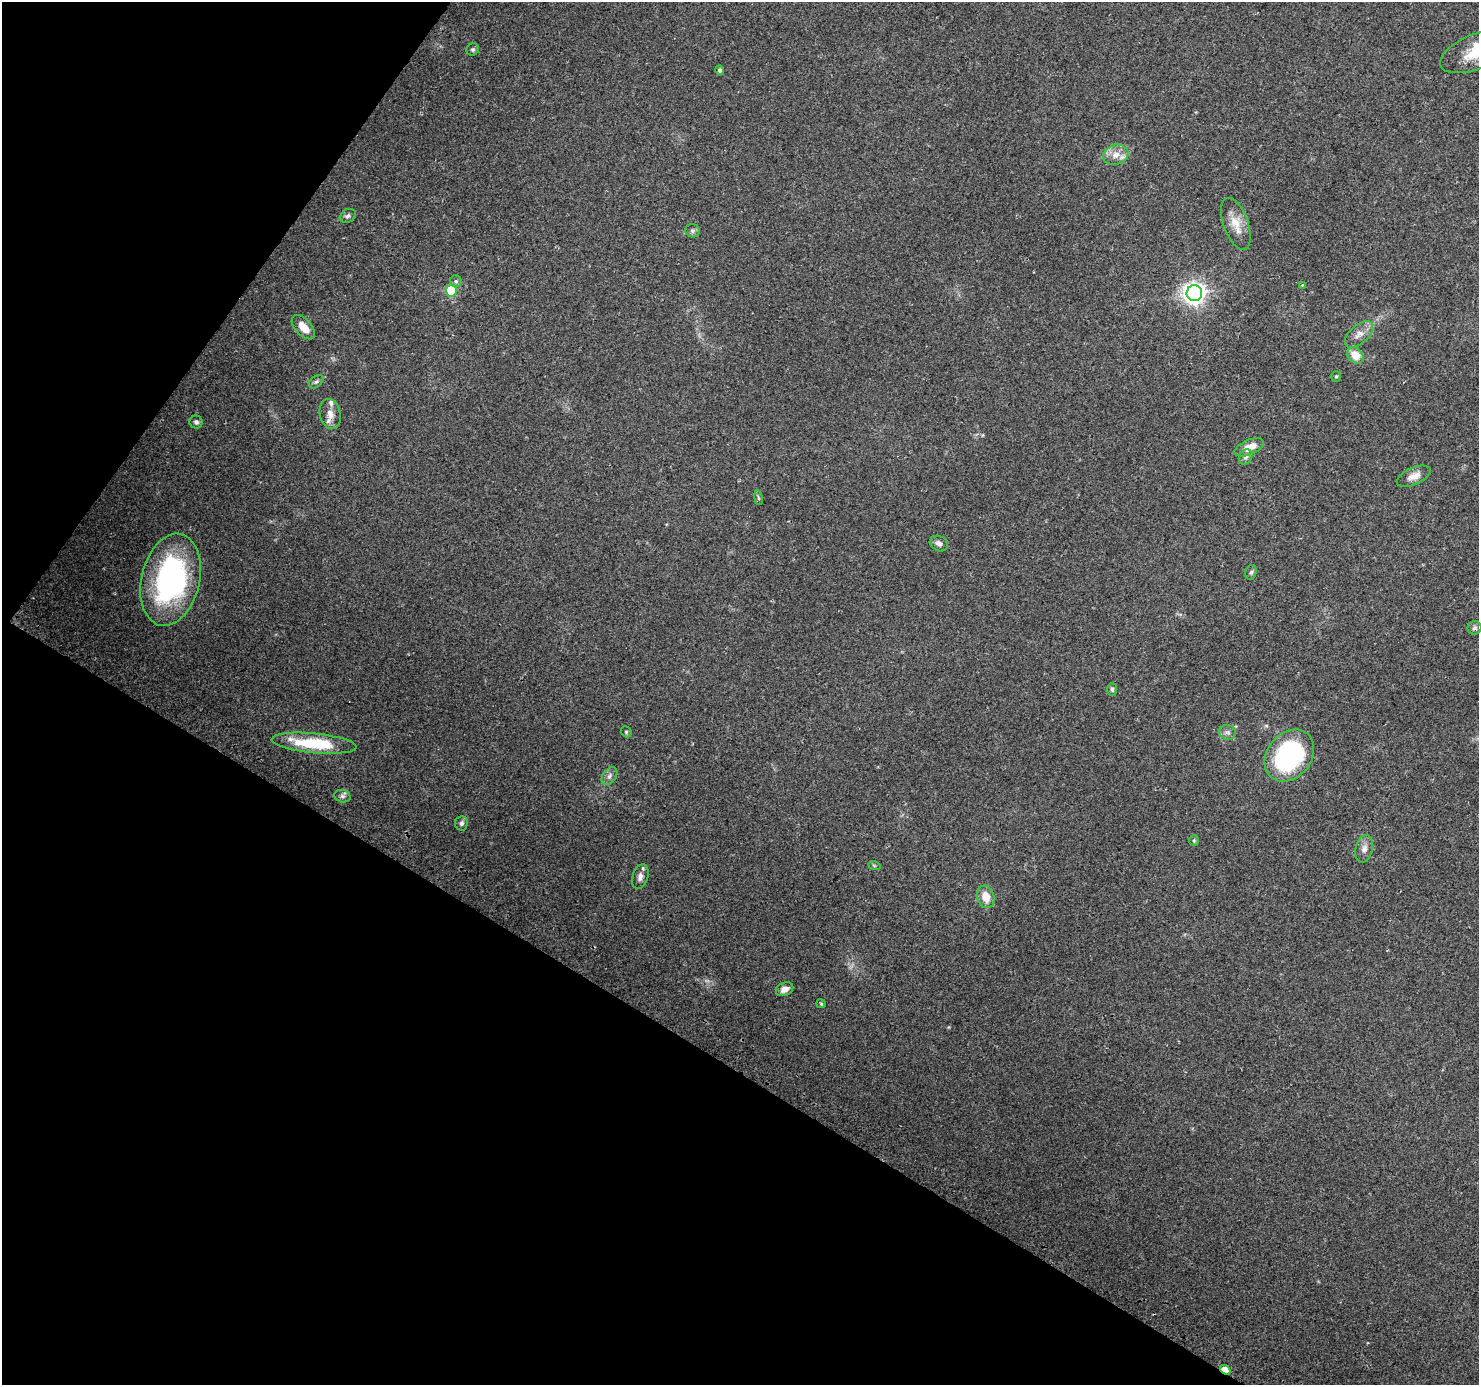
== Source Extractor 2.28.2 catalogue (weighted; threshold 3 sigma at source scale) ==
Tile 9 of 4 x 4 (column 1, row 3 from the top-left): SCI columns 27-1503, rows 1664-3046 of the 5951 x 6026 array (HDU 1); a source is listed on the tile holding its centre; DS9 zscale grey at full resolution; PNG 1481 x 1387 px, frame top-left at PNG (2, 2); each listed source drawn as its Kron ellipse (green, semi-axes under 4 px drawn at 4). Shown black and unused: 30% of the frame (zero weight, under 2 of 3 exposures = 2% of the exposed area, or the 3 px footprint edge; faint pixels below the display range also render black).
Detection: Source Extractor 2.28.2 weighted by HDU 2 'WHT'; one run over the whole footprint, this tile lists its part. Background 0.0976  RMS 0.0098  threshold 0.0442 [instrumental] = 3 sigma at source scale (4.5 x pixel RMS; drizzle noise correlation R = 1.50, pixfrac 1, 0.0396/0.0396 arcsec/px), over >= 5 px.
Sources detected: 45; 1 too faint to see at this stretch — neither listed nor drawn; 2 inside a brighter listed object's ellipse — not listed separately; the other 42 listed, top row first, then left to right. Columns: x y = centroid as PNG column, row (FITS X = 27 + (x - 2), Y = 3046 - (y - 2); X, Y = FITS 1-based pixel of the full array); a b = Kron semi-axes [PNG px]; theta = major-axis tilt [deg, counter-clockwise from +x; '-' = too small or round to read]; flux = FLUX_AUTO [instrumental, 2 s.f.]
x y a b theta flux
473 49 6 6 - 1.7
1475 52 37 17 22 32
720 70 5 4 - 2.4
1116 155 13 10 17 9.9
348 216 8 6 30 2.9
1236 224 27 12 -70 15
692 231 7 6 - 2.4
456 281 6 5 - 1.9
1302 285 3 3 - 1.8
451 291 6 5 - 54
1194 293 8 8 - 610
303 327 15 8 -47 13
1359 334 17 9 42 7.4
1355 355 9 7 -42 13
1336 376 5 4 - 1.2
316 382 8 5 40 2.2
330 414 15 10 -77 8.8
196 422 6 6 - 2.5
1249 447 15 7 23 11
1246 457 8 6 61 3.3
1414 476 18 8 23 8.3
758 498 7 3 -81 1.4
939 543 9 7 -27 3.8
1251 572 7 5 72 2
171 580 47 29 77 190
1474 628 7 6 - 2.4
1112 689 6 5 - 1.8
626 732 6 5 - 1.3
1228 732 8 7 - 3.2
314 743 42 10 -5 58
1289 756 28 22 50 150
609 776 10 6 53 3.4
342 796 8 6 -15 2.8
461 823 7 6 - 3.2
1194 840 5 4 - 1.2
1364 849 14 8 76 5.6
874 865 6 4 -20 1.3
640 877 12 7 72 5
986 897 11 8 -71 13
785 989 9 6 24 5.2
821 1004 4 4 - 0.99
1225 1370 5 4 - 18
Overlapping masked pixels (flux is a lower limit): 1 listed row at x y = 1225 1370
Isophote crosses this tile's border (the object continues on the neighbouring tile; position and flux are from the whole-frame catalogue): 1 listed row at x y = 1475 52